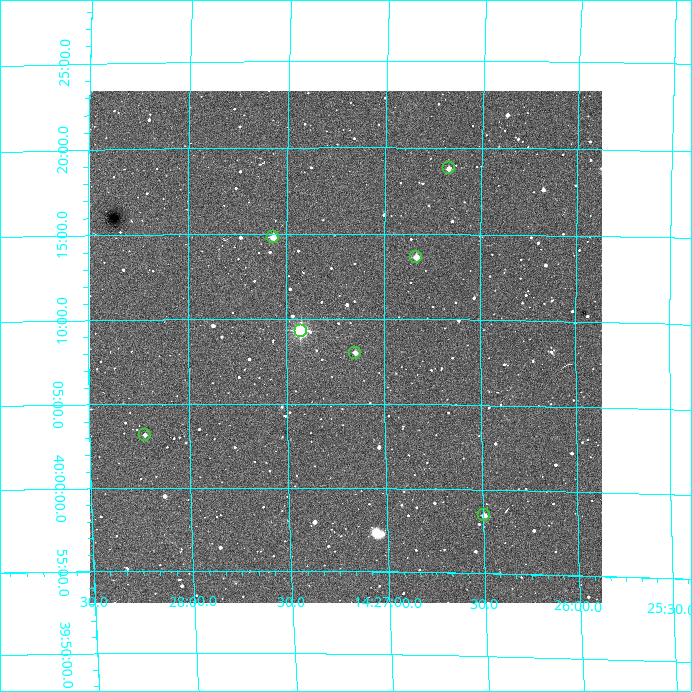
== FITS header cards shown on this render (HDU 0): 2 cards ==
NAXIS1  =                  512
NAXIS2  =                  512

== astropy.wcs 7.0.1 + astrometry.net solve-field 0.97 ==
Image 512 x 512 px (HDU 0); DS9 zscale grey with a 90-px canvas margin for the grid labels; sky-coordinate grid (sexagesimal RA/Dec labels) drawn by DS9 from the SOLVED WCS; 7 Tycho-2 reference stars matched to detected sources circled (green)
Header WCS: RA---TAN/DEC--TAN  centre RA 14:27:12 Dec +40:08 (216.80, +40.14 deg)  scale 3.52 arcsec/px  FOV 30.0' x 30.0'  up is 0 deg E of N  parity normal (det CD < 0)
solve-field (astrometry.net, Tycho-2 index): VERIFIED the header's WCS against the Tycho-2 star catalogue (verified at 2 index scales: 7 matches each, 0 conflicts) and refined it, rather than solving blind
Solved WCS: RA---TAN-SIP/DEC--TAN-SIP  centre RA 14:27:12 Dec +40:08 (216.80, +40.14 deg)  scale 3.54 arcsec/px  FOV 30.2' x 30.2'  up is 0 deg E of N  parity normal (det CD < 0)
The solver's refit moves the header's centre by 1.7 arcsec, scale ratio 1.006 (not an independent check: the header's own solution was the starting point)
Tycho-2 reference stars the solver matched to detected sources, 7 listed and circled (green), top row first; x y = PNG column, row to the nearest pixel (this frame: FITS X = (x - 90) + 1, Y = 512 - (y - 91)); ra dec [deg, ICRS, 3 dp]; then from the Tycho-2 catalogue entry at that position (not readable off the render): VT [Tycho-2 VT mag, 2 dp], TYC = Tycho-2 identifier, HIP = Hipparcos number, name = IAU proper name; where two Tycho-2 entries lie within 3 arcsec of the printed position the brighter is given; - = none
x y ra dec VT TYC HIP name
449 168 216.667 +40.313 12.11 3039-383-1 - -
273 237 216.892 +40.246 11.14 3039-389-1 - -
416 257 216.708 +40.227 11.40 3039-778-1 - -
301 331 216.856 +40.155 8.86 3039-692-1 70684 -
355 353 216.787 +40.134 12.00 3039-822-1 - -
145 435 217.056 +40.053 12.42 3039-615-1 - -
484 515 216.623 +39.974 11.91 3035-169-1 - -